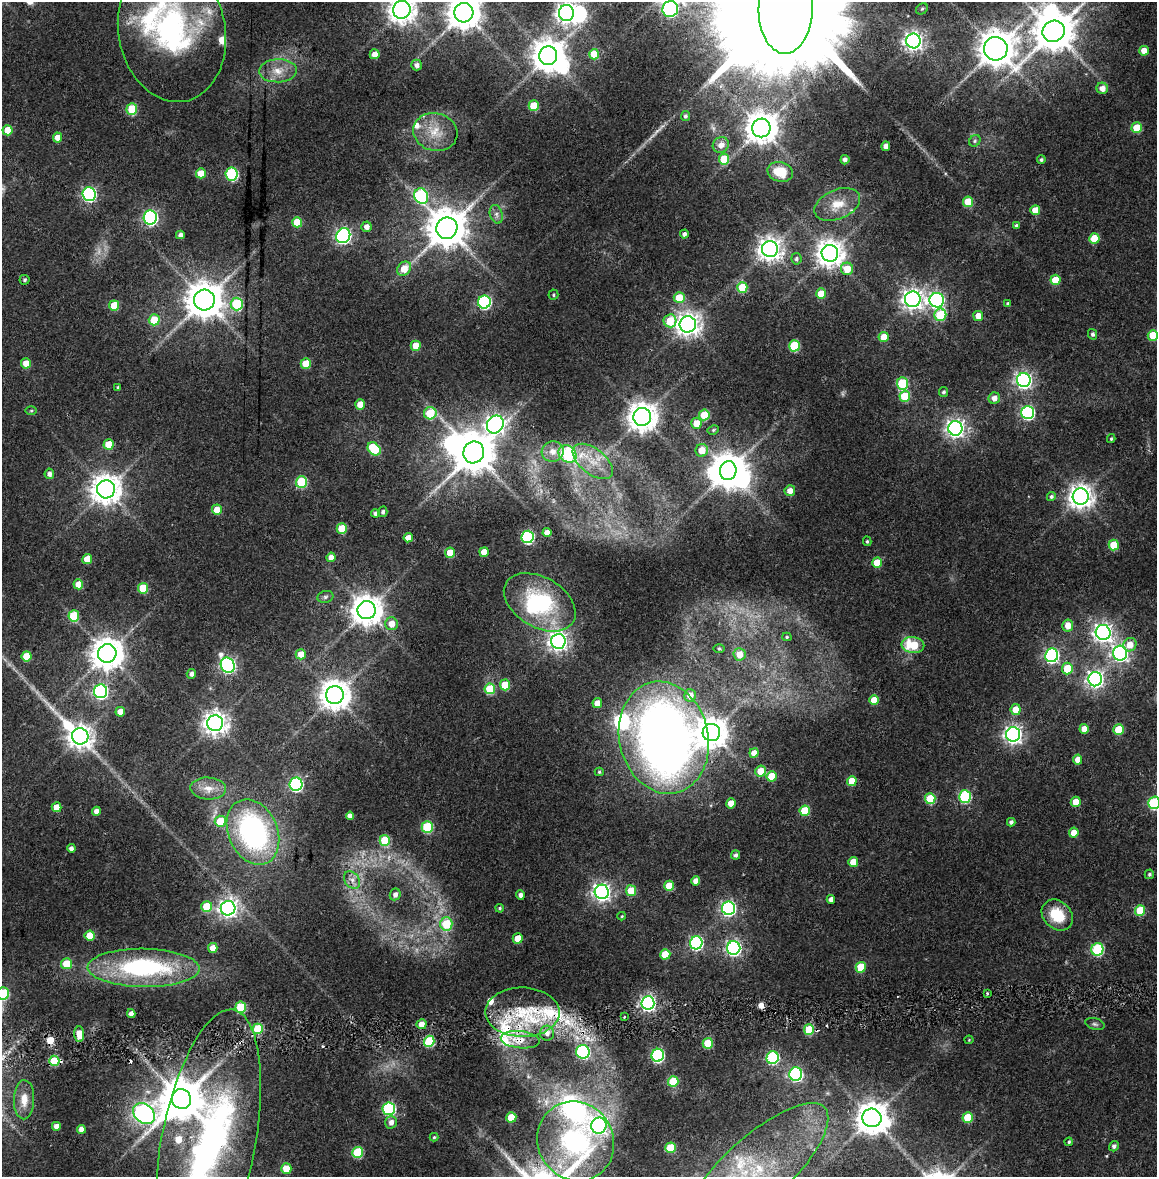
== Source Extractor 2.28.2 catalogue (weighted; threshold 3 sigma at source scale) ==
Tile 6 of 4 x 4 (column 2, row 2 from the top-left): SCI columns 1168-2322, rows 2425-3599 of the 4634 x 4850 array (HDU 1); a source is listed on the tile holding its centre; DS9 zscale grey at full resolution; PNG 1159 x 1179 px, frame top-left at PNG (2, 2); each listed source drawn as its Kron ellipse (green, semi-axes under 4 px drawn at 4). Shown black and unused: <1% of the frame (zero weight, under 2 of 4 exposures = <1% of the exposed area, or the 3 px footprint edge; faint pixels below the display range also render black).
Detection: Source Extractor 2.28.2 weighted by HDU 2 'WHT'; one run over the whole footprint, this tile lists its part. Background 0.0247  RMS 0.0043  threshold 0.0193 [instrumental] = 3 sigma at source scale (4.5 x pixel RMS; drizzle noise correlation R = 1.50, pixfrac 1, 0.0396/0.0396 arcsec/px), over >= 5 px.
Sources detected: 290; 4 too faint to see at this stretch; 9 inside a brighter object's white glare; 4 cosmic-ray / hot-pixel residue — neither listed nor drawn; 13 inside a brighter listed object's ellipse — not listed separately; the other 260 listed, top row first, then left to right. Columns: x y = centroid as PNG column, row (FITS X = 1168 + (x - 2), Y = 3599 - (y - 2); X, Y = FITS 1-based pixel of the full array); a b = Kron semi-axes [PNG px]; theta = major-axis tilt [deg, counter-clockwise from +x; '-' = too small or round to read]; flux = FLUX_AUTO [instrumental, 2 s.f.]
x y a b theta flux
670 9 8 7 - 97
786 9 45 27 88 22000
922 9 6 5 - 0.67
402 10 9 8 - 450
464 13 10 9 - 860
566 13 8 7 - 250
172 31 71 53 -79 98
1054 31 11 10 - 1300
913 41 7 7 - 200
996 49 12 11 - 960
1144 51 5 4 - 4.1
375 54 5 5 - 3.8
594 54 5 5 - 9.6
548 56 9 9 - 710
417 65 5 5 - 1.6
278 71 19 11 2 5.9
1102 88 6 5 - 3.1
534 106 5 5 - 11
132 109 6 5 - 18
685 116 5 4 - 0.88
761 128 9 9 - 640
1137 128 5 5 - 11
7 130 5 5 - 7.2
435 132 22 19 -15 9
58 137 5 4 - 4.1
975 141 6 5 - 0.69
721 145 8 7 - 2.9
886 146 5 4 - 2.7
724 159 5 5 - 12
845 160 4 4 - 1.6
1041 160 4 4 - 0.79
780 172 13 9 -15 10
201 173 5 5 - 7.1
232 174 6 6 - 38
89 194 7 6 - 82
421 196 8 6 -67 45
968 202 5 5 - 11
837 204 24 14 23 8.1
1035 210 5 5 - 5.8
496 214 9 6 -73 1.6
150 217 7 6 - 92
297 222 5 5 - 10
1016 226 4 4 - 0.73
366 227 5 5 - 2.3
447 228 11 10 - 1200
684 234 4 4 - 1.4
180 235 4 4 - 1.9
343 236 8 6 56 120
1094 238 5 5 - 9
770 249 8 8 - 320
830 253 8 8 - 460
796 259 6 5 - 0.96
404 269 8 6 46 6.1
847 269 6 6 - 6.5
24 280 5 5 - 0.76
1055 280 5 5 - 8.9
742 287 5 5 - 15
821 294 5 5 - 6.6
553 295 5 5 - 0.58
679 298 5 5 - 8.8
913 299 8 8 - 260
204 300 10 10 - 1000
937 300 7 7 - 100
484 302 6 6 - 60
237 304 6 6 - 25
1008 304 4 4 - 1.2
114 305 5 5 - 9.7
940 315 6 6 - 19
978 316 5 5 - 4.3
154 320 5 5 - 11
670 321 6 6 - 13
688 324 8 8 - 340
1093 334 5 4 - 1
1153 335 5 5 - 11
884 337 5 5 - 6
416 346 5 5 - 6.1
794 346 6 5 - 22
26 363 5 5 - 4.3
306 364 5 5 - 8.4
1024 380 7 7 - 130
902 383 6 5 - 21
118 387 4 3 - 0.57
943 392 5 4 - 0.78
905 396 5 5 - 15
994 398 6 5 - 2.9
360 404 5 5 - 6.3
31 411 6 4 1 0.52
1028 412 6 6 - 65
430 413 6 6 - 13
704 415 5 5 - 13
642 417 9 9 - 530
696 423 5 5 - 6.2
495 424 9 8 - 180
955 428 7 7 - 180
713 430 6 4 29 0.59
1111 439 4 3 - 0.54
109 444 5 5 - 9.5
374 449 7 5 -45 18
702 450 6 6 - 7
553 451 11 10 - 4.4
474 452 11 10 - 1400
567 454 10 8 -42 29
593 461 23 12 -38 10
728 471 9 8 - 840
49 474 5 4 - 1.6
301 482 5 5 - 22
106 489 9 9 - 590
790 491 5 5 - 3.3
1051 497 4 4 - 0.84
1081 497 8 8 - 340
217 510 5 5 - 5.7
383 512 5 4 - 0.97
375 513 4 4 - 1.4
342 528 5 5 - 10
547 532 4 4 - 3.1
528 537 6 6 - 54
408 538 5 4 - 4
867 541 5 4 - 0.57
1114 545 5 5 - 11
484 552 5 4 - 4.6
450 553 5 5 - 7.5
331 557 5 4 - 3.1
87 559 5 4 - 5.6
877 563 5 5 - 7.6
78 584 5 5 - 6.3
143 588 5 5 - 13
325 597 8 6 16 1
540 602 39 25 -30 41
367 610 9 9 - 630
74 616 5 5 - 15
391 624 6 6 - 4.6
1068 625 6 5 - 4.4
1103 632 7 7 - 190
787 637 4 4 - 0.52
558 641 7 7 - 190
913 645 11 8 -8 13
1130 645 7 6 - 4.7
719 649 5 3 - 0.45
107 653 9 9 - 690
1120 653 7 7 - 140
301 654 5 5 - 4.7
740 654 6 6 - 5.4
1052 655 7 6 - 86
26 656 5 5 - 9.3
228 665 8 6 -60 110
1067 668 6 5 - 11
191 674 5 4 - 1.6
1095 679 7 7 - 140
505 685 5 5 - 11
490 689 5 5 - 15
100 691 7 6 - 92
335 695 9 9 - 590
690 695 6 6 - 4.7
874 700 5 5 - 7.5
597 703 5 4 - 3.7
1016 709 5 5 - 6.6
120 712 5 4 - 3.7
215 723 8 8 - 320
1084 729 5 4 - 3.8
1119 730 5 5 - 12
711 732 9 8 - 620
1013 734 7 7 - 180
80 736 8 8 - 340
664 738 57 44 -77 350
754 753 4 4 - 3.9
1078 760 5 4 - 3.4
760 771 5 5 - 5.7
599 772 4 4 - 0.48
772 776 5 5 - 9.8
852 781 5 5 - 7.5
296 784 6 6 - 65
208 788 18 11 -3 4.8
965 797 6 6 - 37
930 799 5 5 - 18
1076 802 5 5 - 5.4
731 803 5 5 - 5.3
1154 803 6 6 - 37
56 807 5 5 - 5.5
96 811 4 4 - 2.5
805 811 5 5 - 14
350 816 4 4 - 2.2
220 821 5 5 - 11
1011 822 4 4 - 1.2
427 827 6 5 - 27
253 832 34 24 -66 81
1074 833 5 4 - 5.4
385 840 5 5 - 17
71 848 4 4 - 1.4
736 855 4 4 - 1.2
853 862 5 5 - 5.9
1149 874 5 4 - 0.72
352 880 9 7 -50 1.9
696 881 4 4 - 2.9
669 886 5 5 - 9.2
631 891 5 5 - 8.4
602 892 7 7 - 170
395 894 6 5 - 1.9
520 895 4 4 - 1.6
831 899 4 4 - 1.9
207 907 5 5 - 13
228 908 7 7 - 180
500 908 4 3 - 0.51
728 908 7 6 - 96
1140 911 5 5 - 15
1057 915 17 13 -45 13
622 916 4 4 - 0.38
446 924 7 6 - 16
90 936 5 5 - 7.7
518 938 5 5 - 7.3
696 943 6 6 - 68
213 948 5 5 - 4.3
734 948 7 6 - 110
1097 949 6 6 - 40
665 954 5 5 - 8
66 964 5 5 - 8.1
861 967 5 5 - 12
144 968 56 19 -1 62
987 993 4 2 - 0.37
3 994 6 6 - 24
648 1003 7 6 - 120
241 1007 6 5 - 22
522 1012 37 24 -1 30
131 1013 4 4 - 1.8
624 1017 3 3 - 0.46
422 1024 5 5 - 3.9
1095 1024 10 5 -15 1.1
258 1029 5 5 - 15
809 1030 5 5 - 16
547 1033 7 7 - 2.3
79 1034 7 5 -86 5.2
520 1040 19 8 -5 8.2
969 1040 4 4 - 0.35
429 1041 5 5 - 23
708 1043 5 5 - 13
583 1052 7 6 - 51
658 1055 6 6 - 64
773 1058 6 6 - 41
54 1061 5 5 - 12
796 1074 6 6 - 65
673 1081 5 5 - 16
181 1099 10 9 - 1500
24 1100 20 10 89 4.9
389 1109 6 6 - 51
144 1114 12 9 -37 190
511 1117 5 5 - 9.5
968 1117 5 5 - 12
872 1118 9 9 - 690
391 1122 6 5 - 2.1
56 1126 4 4 - 2.5
599 1126 8 7 - 110
81 1129 4 4 - 2.4
434 1137 4 4 - 0.48
576 1141 40 37 -59 74
1069 1142 4 4 - 0.59
208 1146 138 47 79 180
1114 1146 5 5 - 1.3
670 1148 5 5 - 14
358 1152 5 5 - 22
286 1169 5 5 - 8.1
756 1171 93 33 43 70
Overlapping masked pixels (flux is a lower limit): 6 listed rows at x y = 522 1012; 809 1030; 520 1040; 583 1052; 54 1061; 208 1146
Isophote crosses this tile's border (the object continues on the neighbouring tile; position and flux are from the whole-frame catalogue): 11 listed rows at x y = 670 9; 786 9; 402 10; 464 13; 566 13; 172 31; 1153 335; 1154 803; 3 994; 208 1146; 756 1171